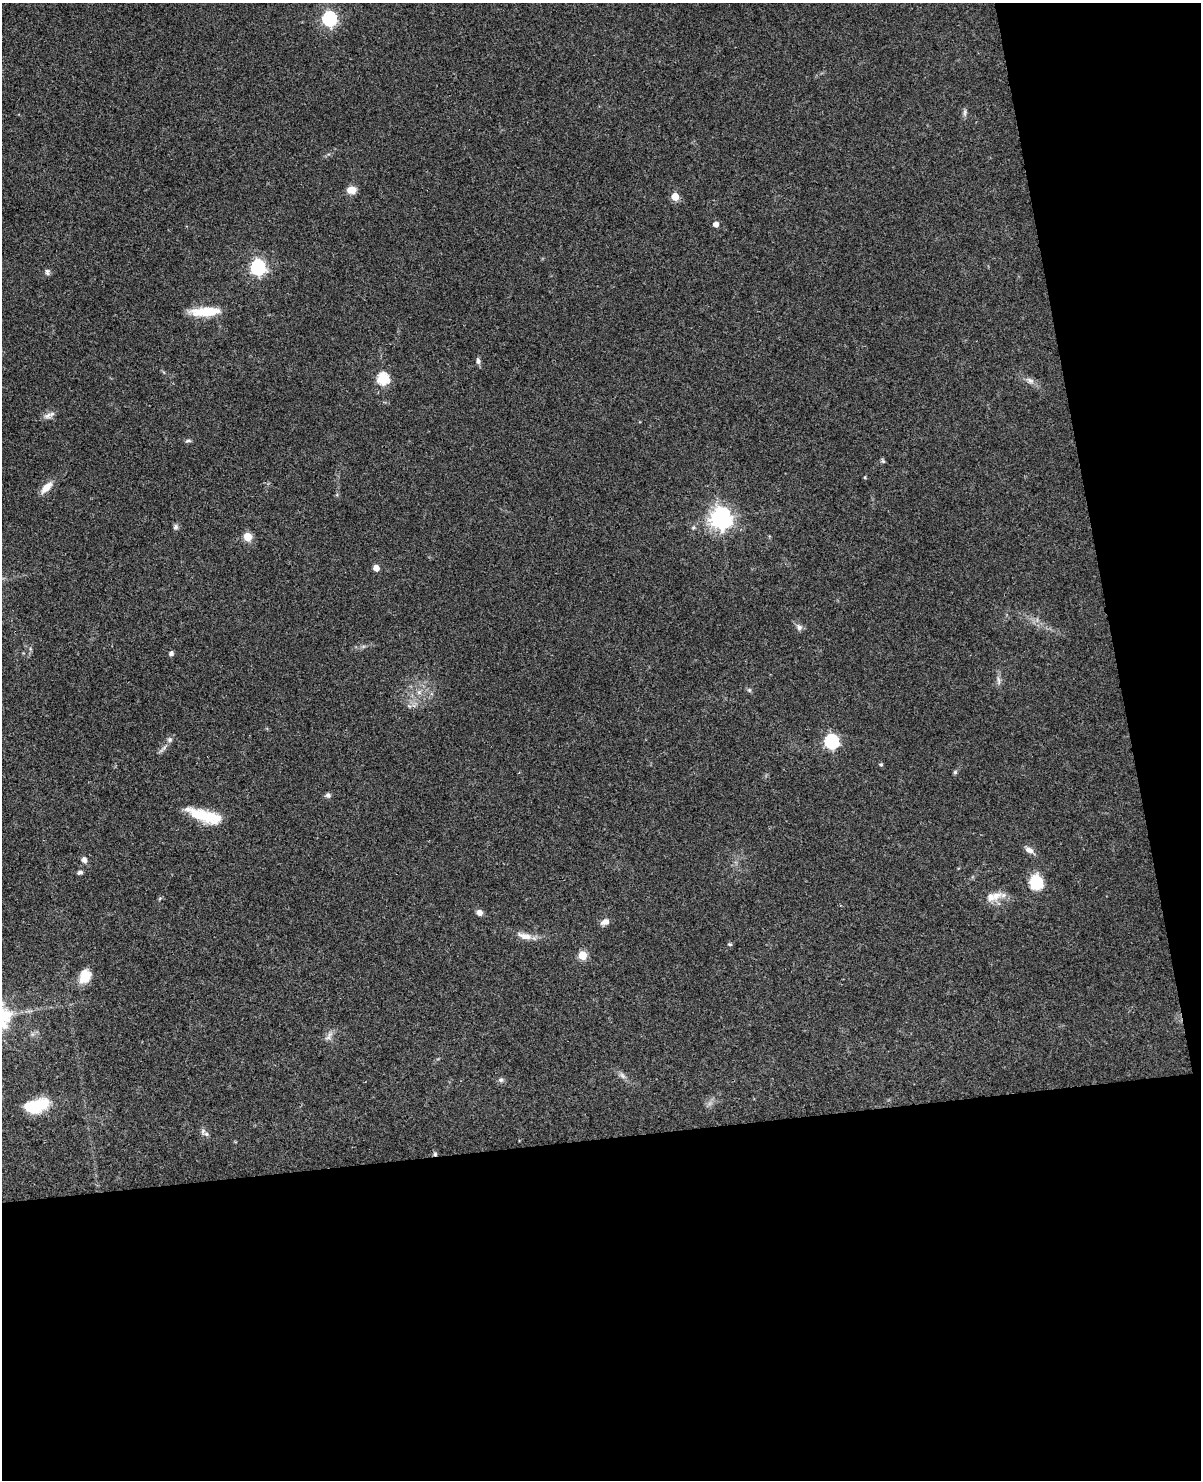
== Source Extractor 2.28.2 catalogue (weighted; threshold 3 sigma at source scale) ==
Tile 12 of 4 x 3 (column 4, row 3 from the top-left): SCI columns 3646-4844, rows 259-1736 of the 4892 x 4840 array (HDU 1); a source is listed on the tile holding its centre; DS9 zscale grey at full resolution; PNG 1203 x 1482 px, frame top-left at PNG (2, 3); no overlay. Shown black and unused: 30% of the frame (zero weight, under 3 of 4 exposures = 5% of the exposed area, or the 3 px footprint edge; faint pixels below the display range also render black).
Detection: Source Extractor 2.28.2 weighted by HDU 2 'WHT'; one run over the whole footprint, this tile lists its part. Background 0.0858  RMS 0.0058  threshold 0.0261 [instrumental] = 3 sigma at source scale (4.5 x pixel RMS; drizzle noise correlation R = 1.50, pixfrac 1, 0.05/0.05 arcsec/px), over >= 5 px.
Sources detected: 52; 1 inside a brighter object's white glare — not listed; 1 inside a brighter listed object's ellipse — not listed separately; the other 50 listed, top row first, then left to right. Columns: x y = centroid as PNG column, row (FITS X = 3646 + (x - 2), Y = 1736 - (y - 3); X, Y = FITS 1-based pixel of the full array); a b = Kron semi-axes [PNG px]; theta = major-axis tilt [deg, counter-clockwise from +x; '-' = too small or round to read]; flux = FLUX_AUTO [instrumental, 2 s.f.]
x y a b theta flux
329 18 6 6 - 120
965 112 12 4 90 1.5
351 190 10 7 -3 6.2
675 196 5 5 - 16
716 224 5 4 - 3.9
258 267 6 6 - 140
47 272 9 7 -89 1.6
205 312 34 9 2 16
478 361 9 5 -80 1.6
383 378 6 6 - 57
1030 380 13 7 -30 3.1
48 415 13 8 25 3
188 441 9 4 10 1.1
883 461 7 5 -59 0.92
865 477 4 4 - 0.59
46 487 15 7 47 6.9
720 518 7 7 - 410
176 527 7 7 - 1.5
693 528 6 6 - 1.2
248 537 5 5 - 14
376 568 5 4 - 6.1
799 627 9 7 -49 2.3
171 653 5 5 - 1.8
998 681 13 4 -84 2.1
749 690 6 5 - 0.97
419 692 7 6 - 1.9
409 706 5 5 - 1.1
169 740 7 7 - 1.6
831 741 6 6 - 110
881 764 5 4 - 0.9
955 772 5 5 - 0.96
328 795 7 6 - 1.7
203 816 41 14 -13 22
1029 850 11 7 -26 3.6
84 860 7 6 - 2.6
80 872 7 6 - 1.4
1037 882 13 12 - 22
996 895 17 13 20 7.2
479 912 7 7 - 2.8
605 922 10 7 18 3.6
524 936 21 8 -14 5.9
729 944 6 4 -2 0.86
582 955 5 5 - 24
85 976 15 11 64 11
329 1036 17 5 54 2.6
622 1076 11 6 -46 2.2
501 1080 7 6 - 1.6
37 1106 25 12 15 26
206 1134 7 6 - 1.5
435 1154 5 5 - 1.1
Overlapping masked pixels (flux is a lower limit): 1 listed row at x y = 435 1154